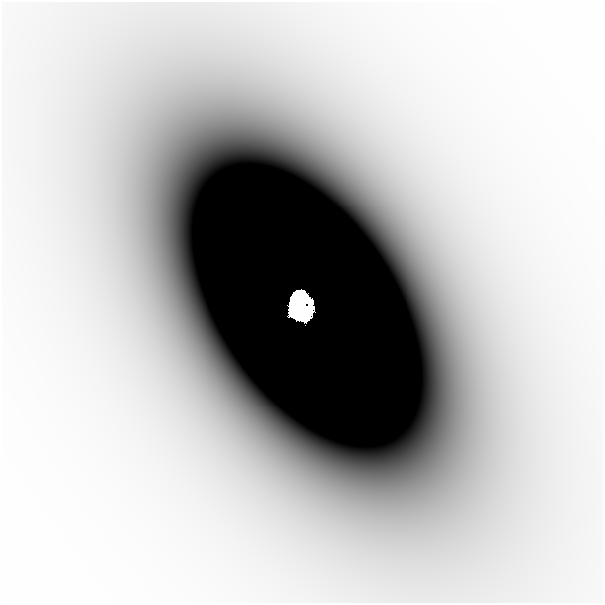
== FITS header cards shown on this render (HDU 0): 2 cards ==
NAXIS1  =                  601
NAXIS2  =                  601

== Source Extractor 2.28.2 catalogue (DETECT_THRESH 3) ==
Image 601 x 601 px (HDU 0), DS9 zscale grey, 1 PNG px = 1 image px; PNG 605 x 605 px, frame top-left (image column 1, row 601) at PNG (2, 2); no overlay
Background -1.02e-06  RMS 3.1e-07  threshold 9.36e-07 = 3 sigma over >= 5 px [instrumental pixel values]
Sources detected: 4; all 4 listed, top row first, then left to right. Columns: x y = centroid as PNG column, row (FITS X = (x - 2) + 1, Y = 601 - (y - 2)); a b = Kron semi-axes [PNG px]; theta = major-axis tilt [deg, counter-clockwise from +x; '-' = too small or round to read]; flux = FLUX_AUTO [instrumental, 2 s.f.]
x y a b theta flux
297 295 10 6 34 2.1
300 305 21 18 -72 12
298 316 16 5 -19 2.3
198 324 55 33 -69 0.0023